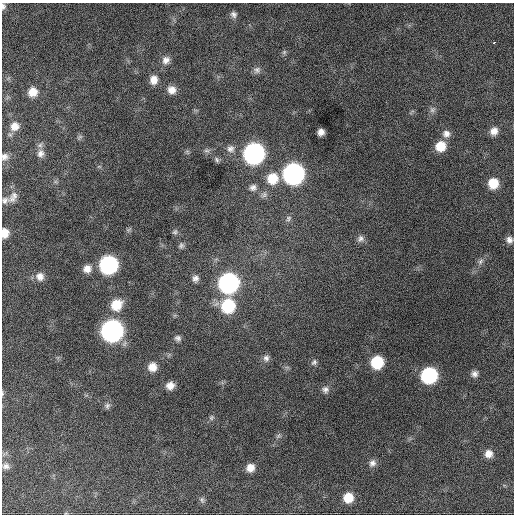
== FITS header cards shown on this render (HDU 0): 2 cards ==
NAXIS1  =                  512 / Axis length
NAXIS2  =                  512 / Axis length

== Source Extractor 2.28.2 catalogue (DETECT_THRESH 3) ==
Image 512 x 512 px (HDU 0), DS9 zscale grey, 1 PNG px = 1 image px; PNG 516 x 516 px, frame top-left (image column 1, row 512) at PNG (2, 3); no overlay
Background 1090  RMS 28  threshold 83.2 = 3 sigma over >= 5 px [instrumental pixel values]
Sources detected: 64; all 64 listed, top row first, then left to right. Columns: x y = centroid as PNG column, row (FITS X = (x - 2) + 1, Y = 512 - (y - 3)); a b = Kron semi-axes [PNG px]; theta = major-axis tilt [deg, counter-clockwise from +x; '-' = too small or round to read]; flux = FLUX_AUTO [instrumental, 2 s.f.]
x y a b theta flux
3 6 8 6 -88 6000
234 14 8 7 - 6500
494 42 3 2 - 4000
284 52 7 4 46 3300
166 60 11 9 56 12000
257 70 10 8 3 7500
154 80 10 9 - 17000
172 90 10 9 - 15000
33 92 9 8 - 21000
432 110 9 7 45 6400
15 126 10 10 - 16000
494 131 10 9 - 14000
321 132 6 6 - 10000
446 134 10 10 - 12000
80 137 9 5 33 3700
440 146 10 10 - 36000
230 149 10 10 - 9800
207 151 9 4 0 4600
40 153 11 10 - 11000
254 153 11 11 - 760000
4 157 9 8 - 8100
217 160 8 5 -62 4200
293 174 11 11 - 790000
272 178 12 11 - 41000
493 183 10 9 - 37000
253 187 10 9 - 8400
264 195 9 8 - 6900
13 197 18 9 54 14000
5 200 10 8 34 7400
288 218 9 7 58 5400
128 230 7 5 44 3300
175 232 8 6 44 4000
5 233 10 7 88 22000
361 239 10 9 - 8300
509 240 8 8 - 8800
181 245 7 7 - 4900
480 261 9 6 52 6500
108 265 11 10 - 400000
87 269 10 10 - 15000
40 276 11 10 - 15000
195 279 8 7 - 8000
228 283 11 11 - 630000
116 305 12 11 - 40000
228 306 12 11 - 120000
112 331 11 11 - 930000
178 338 8 7 - 6000
266 358 9 9 - 7900
314 362 9 7 44 5200
377 362 10 9 - 81000
152 367 9 9 - 20000
474 374 8 8 - 8200
429 375 10 10 - 230000
170 386 8 8 - 15000
325 389 9 9 - 7900
2 393 6 4 -72 2300
107 406 9 7 -88 5600
211 417 7 6 - 4300
278 436 7 4 45 3800
488 454 9 9 - 16000
372 463 10 8 51 8900
6 466 9 7 -12 7300
250 468 8 8 - 16000
348 498 10 10 - 34000
202 500 8 6 -88 4500
At the frame edge (FLAGS 8, measured only in part): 4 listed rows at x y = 3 6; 4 157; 5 233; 2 393